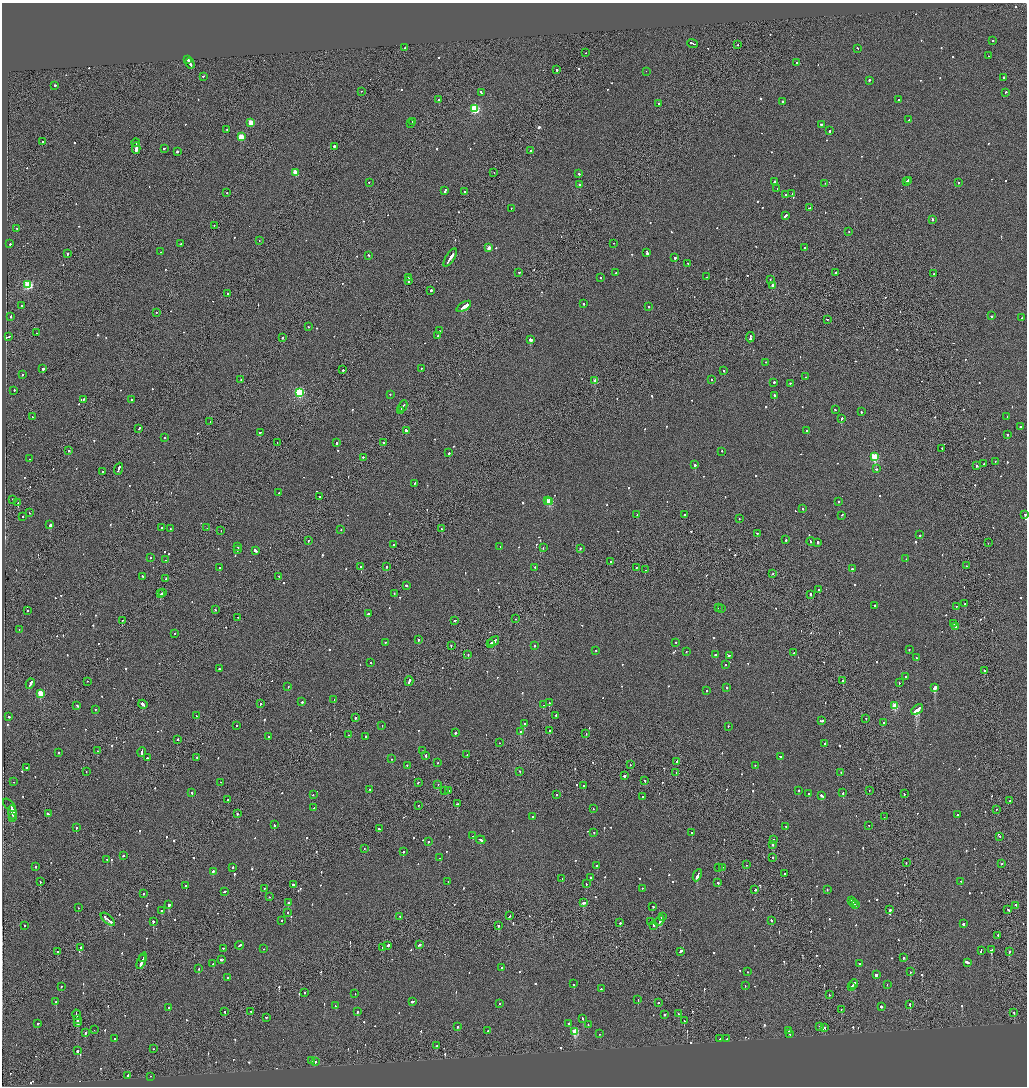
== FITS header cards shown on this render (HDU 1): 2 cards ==
NAXIS1  =                 2050
NAXIS2  =                 2168

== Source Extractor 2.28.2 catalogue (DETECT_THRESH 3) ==
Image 2050 x 2168 px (HDU 1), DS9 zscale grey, zoomed out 1/2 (1 PNG px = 2 x 2 image px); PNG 1029 x 1088 px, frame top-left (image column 2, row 2167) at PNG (2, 3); each listed source drawn as its Kron ellipse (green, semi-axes under 4 px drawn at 4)
Background -0.0813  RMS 0.068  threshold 0.204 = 3 sigma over >= 5 px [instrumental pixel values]
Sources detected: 966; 39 cannot appear on this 1/2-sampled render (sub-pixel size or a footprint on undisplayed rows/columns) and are neither listed nor drawn; of the other 927, the 500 brightest by FLUX_AUTO listed and drawn (427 fainter detections omitted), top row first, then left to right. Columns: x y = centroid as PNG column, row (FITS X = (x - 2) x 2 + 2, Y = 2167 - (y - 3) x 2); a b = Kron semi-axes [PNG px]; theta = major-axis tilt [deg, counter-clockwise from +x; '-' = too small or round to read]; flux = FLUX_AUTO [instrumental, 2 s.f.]
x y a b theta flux
992 41 2 2 - 73
692 43 5 2 - 250
738 45 2 2 - 89
405 48 2 1 - 270
858 48 2 2 - 110
586 53 2 1 - 87
989 56 2 2 - 75
188 60 2 2 - 560
190 63 6 2 -60 460
797 63 2 2 - 520
557 70 2 2 - 180
646 71 2 2 - 76
203 76 2 2 - 150
1004 77 2 2 - 360
869 80 2 2 - 150
55 85 2 2 - 210
361 91 2 1 - 70
481 92 3 2 - 220
1006 92 2 2 - 97
439 100 2 2 - 130
899 100 2 2 - 70
783 101 2 1 - 160
658 103 2 1 - 170
475 109 3 3 - 1200
909 120 2 2 - 92
413 122 2 2 - 290
251 123 3 3 - 300
411 124 2 1 - 74
822 124 3 2 - 230
227 129 2 1 - 340
829 131 2 2 - 570
241 137 3 3 - 400
42 142 2 1 - 67
136 143 4 1 - 300
334 146 2 2 - 450
136 148 6 2 86 790
164 148 2 2 - 100
177 151 2 2 - 350
530 151 2 2 - 110
296 172 3 3 - 320
494 172 2 2 - 86
579 174 2 2 - 190
908 181 3 2 - 270
369 182 2 2 - 95
774 182 2 2 - 290
906 182 2 2 - 80
825 183 2 2 - 66
958 183 2 2 - 110
580 185 2 2 - 160
777 189 2 1 - 160
445 190 3 2 - 790
464 191 2 2 - 88
227 192 2 1 - 240
792 194 2 1 - 76
786 195 2 2 - 310
511 208 2 2 - 98
810 208 2 2 - 220
785 216 3 2 - 450
932 219 2 2 - 110
214 226 2 1 - 150
17 228 2 2 - 110
849 231 2 2 - 71
259 241 2 2 - 68
614 243 2 1 - 110
10 244 2 2 - 130
180 244 2 1 - 150
805 247 2 2 - 150
488 248 3 2 - 210
161 252 2 2 - 69
647 253 3 2 - 260
67 254 2 2 - 220
369 255 3 2 - 140
450 258 10 2 57 1100
675 258 2 2 - 570
688 263 2 1 - 88
519 272 2 2 - 96
836 272 3 2 - 140
616 273 2 2 - 110
934 274 3 2 - 210
409 277 2 1 - 86
601 277 2 2 - 240
706 277 2 2 - 95
770 279 2 1 - 76
409 281 2 2 - 600
28 285 3 3 - 1100
772 285 2 2 - 120
431 290 2 2 - 630
228 293 2 2 - 140
584 304 2 2 - 130
21 305 2 1 - 69
464 306 8 2 32 6500
649 307 2 2 - 180
156 312 2 1 - 120
11 316 2 2 - 190
991 316 2 2 - 300
1022 318 2 2 - 97
827 319 2 1 - 250
308 327 2 2 - 68
439 331 2 2 - 70
37 333 2 2 - 87
438 336 2 2 - 72
8 337 4 1 - 360
282 337 2 2 - 160
750 337 5 2 - 370
530 340 3 2 - 860
765 362 2 2 - 83
421 368 2 2 - 150
43 369 2 2 - 1200
343 370 2 1 - 900
724 370 2 2 - 310
22 375 2 2 - 100
805 377 2 2 - 76
241 379 2 2 - 98
712 379 2 2 - 100
595 381 3 2 - 200
774 382 2 2 - 200
790 383 2 2 - 160
14 390 2 2 - 280
299 392 3 3 - 1700
390 394 2 2 - 74
774 395 2 1 - 540
84 399 2 2 - 80
132 400 2 2 - 78
403 406 6 1 63 410
835 409 2 1 - 160
400 411 3 2 - 300
861 412 2 2 - 170
1007 416 2 1 - 140
32 417 2 1 - 80
841 419 3 2 - 450
210 422 2 1 - 67
1020 427 2 2 - 160
139 428 3 2 - 260
406 430 2 2 - 700
807 430 2 2 - 230
260 432 2 1 - 140
1007 434 2 2 - 140
164 437 2 2 - 150
277 442 2 1 - 87
336 443 2 2 - 160
384 443 2 2 - 110
942 448 2 1 - 88
69 450 2 2 - 180
722 451 2 2 - 98
449 453 2 2 - 260
363 457 2 2 - 110
875 457 3 3 - 920
30 459 2 2 - 73
995 461 2 2 - 86
984 463 3 2 - 240
695 465 2 2 - 990
977 466 2 2 - 150
118 469 6 2 67 450
876 469 2 2 - 100
102 472 2 2 - 70
415 483 2 2 - 98
279 493 2 2 - 120
320 496 2 1 - 350
12 499 2 2 - 100
547 500 2 2 - 92
549 501 3 3 - 580
839 501 2 2 - 120
18 503 2 2 - 71
802 509 2 2 - 150
29 512 2 2 - 67
637 514 2 2 - 90
1025 514 2 2 - 73
684 515 2 2 - 170
841 515 2 1 - 250
22 516 2 2 - 150
739 519 2 2 - 92
50 525 2 2 - 840
162 528 2 2 - 77
170 528 2 2 - 240
207 528 2 1 - 92
441 528 2 2 - 130
341 529 2 2 - 71
221 531 2 2 - 150
757 533 2 2 - 280
920 535 2 2 - 110
308 540 2 2 - 80
786 540 2 2 - 130
811 541 4 2 - 710
818 542 2 2 - 220
988 543 2 1 - 76
393 545 2 1 - 390
238 546 2 1 - 130
500 547 2 2 - 85
543 548 2 2 - 100
580 548 2 2 - 160
237 549 2 2 - 420
255 550 3 2 - 380
150 557 2 2 - 380
906 559 2 2 - 86
166 560 2 2 - 72
610 561 2 1 - 73
386 566 2 1 - 310
966 566 2 2 - 72
219 567 2 2 - 95
361 567 3 2 - 180
535 567 2 2 - 110
636 567 2 1 - 82
852 569 2 2 - 650
645 570 2 1 - 210
773 573 2 1 - 68
142 576 2 2 - 89
279 576 2 1 - 130
166 579 2 2 - 80
407 585 3 2 - 150
819 590 2 2 - 470
163 593 2 2 - 200
394 593 2 2 - 77
161 594 3 2 - 270
811 594 2 2 - 180
965 604 2 2 - 130
875 605 2 2 - 130
956 606 2 2 - 78
718 608 2 1 - 100
721 608 2 1 - 140
215 610 2 2 - 110
28 611 2 2 - 70
368 614 2 2 - 92
237 617 2 1 - 160
515 619 2 1 - 110
122 620 2 2 - 91
455 620 2 2 - 110
954 623 2 2 - 78
955 627 3 2 - 170
19 629 2 2 - 94
175 633 2 2 - 96
418 639 2 2 - 120
493 641 6 1 37 490
385 642 2 2 - 94
676 642 2 2 - 67
491 643 3 2 - 450
451 645 2 1 - 260
534 646 2 2 - 73
909 649 2 2 - 71
595 650 2 2 - 91
686 651 2 1 - 69
794 653 2 1 - 100
468 654 2 1 - 90
715 655 2 2 - 140
729 655 3 2 - 200
917 658 2 2 - 110
371 663 2 2 - 90
726 665 2 2 - 98
219 669 2 2 - 110
984 670 2 1 - 720
906 677 2 2 - 82
87 681 2 1 - 190
409 681 5 2 - 290
843 681 2 2 - 1300
899 683 2 2 - 120
30 684 5 2 - 450
288 686 2 2 - 70
726 687 2 2 - 71
934 687 3 2 - 4000
707 691 2 2 - 170
40 693 3 3 - 570
334 699 2 2 - 71
302 702 2 2 - 180
260 703 2 2 - 98
549 703 2 2 - 220
143 704 5 2 - 540
77 705 2 2 - 130
543 705 2 2 - 110
895 705 3 3 - 420
95 709 2 2 - 69
917 710 7 2 41 6200
556 715 2 2 - 94
196 716 2 2 - 110
9 717 2 2 - 110
356 718 2 2 - 150
866 718 2 1 - 76
821 721 3 2 - 270
883 722 2 2 - 76
524 724 2 2 - 130
237 725 2 2 - 71
382 725 2 1 - 270
728 726 2 2 - 95
549 730 2 2 - 130
521 732 3 2 - 290
455 733 2 2 - 240
586 733 2 2 - 75
349 735 2 1 - 170
268 736 2 2 - 110
365 736 2 2 - 180
177 739 2 2 - 280
500 743 2 1 - 69
825 743 2 2 - 230
97 751 2 2 - 210
422 751 2 2 - 640
59 752 2 2 - 69
142 752 5 2 - 220
426 755 3 2 - 220
467 755 2 2 - 110
780 756 3 2 - 210
197 757 2 2 - 81
147 758 2 2 - 260
392 759 2 2 - 120
677 761 2 2 - 86
438 762 2 2 - 83
407 765 2 2 - 86
630 765 2 2 - 68
755 765 2 2 - 67
26 767 2 2 - 130
86 771 2 1 - 75
520 772 2 1 - 200
841 772 2 2 - 82
676 773 2 2 - 79
624 776 2 2 - 800
645 780 2 2 - 84
13 782 2 2 - 87
221 782 2 1 - 180
418 783 2 2 - 110
438 784 2 1 - 99
584 785 2 2 - 340
370 789 2 2 - 91
444 790 2 2 - 150
799 790 2 2 - 110
869 790 2 2 - 69
448 791 2 2 - 89
192 792 2 2 - 110
809 793 2 2 - 130
843 793 2 2 - 160
556 794 2 2 - 74
904 794 2 2 - 110
313 795 2 2 - 85
822 796 4 2 - 170
642 797 2 2 - 82
228 800 2 2 - 940
1010 800 2 2 - 71
457 804 2 2 - 66
10 805 8 2 -44 150
419 805 2 1 - 68
314 808 2 2 - 66
593 809 2 1 - 99
996 809 2 1 - 160
12 812 7 2 -85 770
48 814 3 2 - 160
237 814 2 2 - 600
958 814 3 2 - 250
533 817 2 2 - 100
884 817 2 1 - 100
13 818 3 1 - 490
274 825 3 2 - 160
869 825 2 1 - 70
786 826 2 2 - 71
76 827 2 2 - 430
379 829 3 2 - 140
594 832 2 2 - 120
692 832 2 2 - 85
472 836 2 2 - 74
1000 836 2 2 - 74
774 839 2 1 - 67
481 840 5 2 - 400
428 842 2 2 - 100
773 844 2 2 - 280
364 849 2 1 - 93
403 851 2 2 - 110
123 855 2 2 - 150
773 857 2 2 - 110
440 858 2 2 - 210
107 859 2 2 - 91
906 862 2 1 - 85
1002 864 2 2 - 89
746 865 2 1 - 75
36 866 2 2 - 130
597 866 2 2 - 260
233 867 3 2 - 130
722 867 2 1 - 66
719 868 2 2 - 660
213 871 2 2 - 280
784 873 2 2 - 88
697 875 6 2 64 450
562 878 2 2 - 71
590 878 2 2 - 74
448 881 2 2 - 100
961 881 2 2 - 71
40 882 2 1 - 160
718 883 2 2 - 94
586 884 2 2 - 90
293 885 2 2 - 200
186 886 2 2 - 88
264 888 2 1 - 90
642 888 2 2 - 100
827 889 2 2 - 68
755 890 3 2 - 150
224 892 3 2 - 160
143 894 2 2 - 210
269 897 2 2 - 190
851 901 2 1 - 150
288 902 3 2 - 99
583 903 3 2 - 340
854 903 4 2 - 280
855 904 3 1 - 180
169 905 3 2 - 960
1016 905 2 2 - 92
653 906 2 2 - 67
78 908 2 1 - 110
890 910 2 2 - 1500
1008 910 3 2 - 230
162 911 2 2 - 180
288 912 2 2 - 80
400 916 2 2 - 86
510 916 2 1 - 110
662 916 2 2 - 120
108 919 8 2 -41 890
771 920 2 2 - 130
153 921 2 2 - 810
281 921 2 2 - 77
660 921 6 2 56 520
651 922 3 2 - 120
620 923 3 2 - 180
963 924 2 2 - 830
25 925 2 2 - 73
498 925 2 2 - 170
654 925 3 2 - 570
998 935 2 2 - 87
239 945 4 2 - 190
388 945 3 2 - 320
419 945 3 2 - 190
81 947 2 2 - 770
223 948 2 1 - 270
383 948 2 2 - 100
263 949 2 1 - 110
981 950 3 2 - 240
992 950 2 2 - 960
680 951 4 2 - 320
1009 951 2 2 - 590
57 952 2 2 - 230
143 958 2 1 - 140
904 958 2 2 - 170
222 960 3 2 - 360
142 961 9 2 69 620
967 962 4 2 - 310
213 964 2 2 - 70
859 964 2 2 - 69
502 967 2 2 - 93
199 969 2 2 - 82
748 972 2 1 - 110
910 972 2 2 - 82
876 974 3 2 - 260
228 978 2 2 - 310
574 984 2 2 - 110
853 984 5 2 - 280
887 984 2 2 - 79
61 986 2 2 - 100
745 986 2 2 - 76
851 986 2 1 - 88
601 989 2 2 - 90
304 992 2 2 - 130
355 993 2 2 - 80
829 995 2 2 - 98
638 1000 2 1 - 68
56 1001 2 2 - 290
412 1001 3 2 - 330
659 1002 2 1 - 89
500 1003 2 2 - 97
910 1004 2 2 - 240
335 1006 2 2 - 100
881 1007 2 2 - 2000
169 1008 2 2 - 190
841 1009 2 1 - 400
224 1011 2 2 - 91
251 1011 2 2 - 66
357 1011 2 2 - 170
1014 1013 2 1 - 93
664 1014 2 2 - 250
678 1014 2 2 - 110
77 1015 5 2 - 1100
266 1017 2 2 - 500
583 1018 3 2 - 94
78 1019 3 2 - 440
684 1021 3 2 - 180
38 1023 2 2 - 110
78 1023 4 2 - 300
569 1024 2 2 - 220
588 1025 2 2 - 120
457 1026 3 2 - 86
820 1026 2 1 - 96
825 1027 2 2 - 110
94 1030 2 1 - 69
488 1031 2 2 - 92
575 1031 3 3 - 620
788 1031 2 2 - 77
85 1033 2 1 - 160
599 1034 2 2 - 76
790 1034 2 2 - 110
115 1038 2 2 - 120
720 1039 3 2 - 230
727 1039 2 2 - 140
436 1046 2 2 - 120
153 1049 2 2 - 80
77 1051 2 2 - 710
312 1060 2 2 - 540
316 1062 2 1 - 150
128 1075 2 2 - 200
151 1076 2 2 - 68
At the frame edge (FLAGS 8, measured only in part): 1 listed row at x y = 1025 514
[427 fainter detections neither listed nor drawn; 39 sub-pixel or undisplayed-footprint detections neither listed nor drawn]